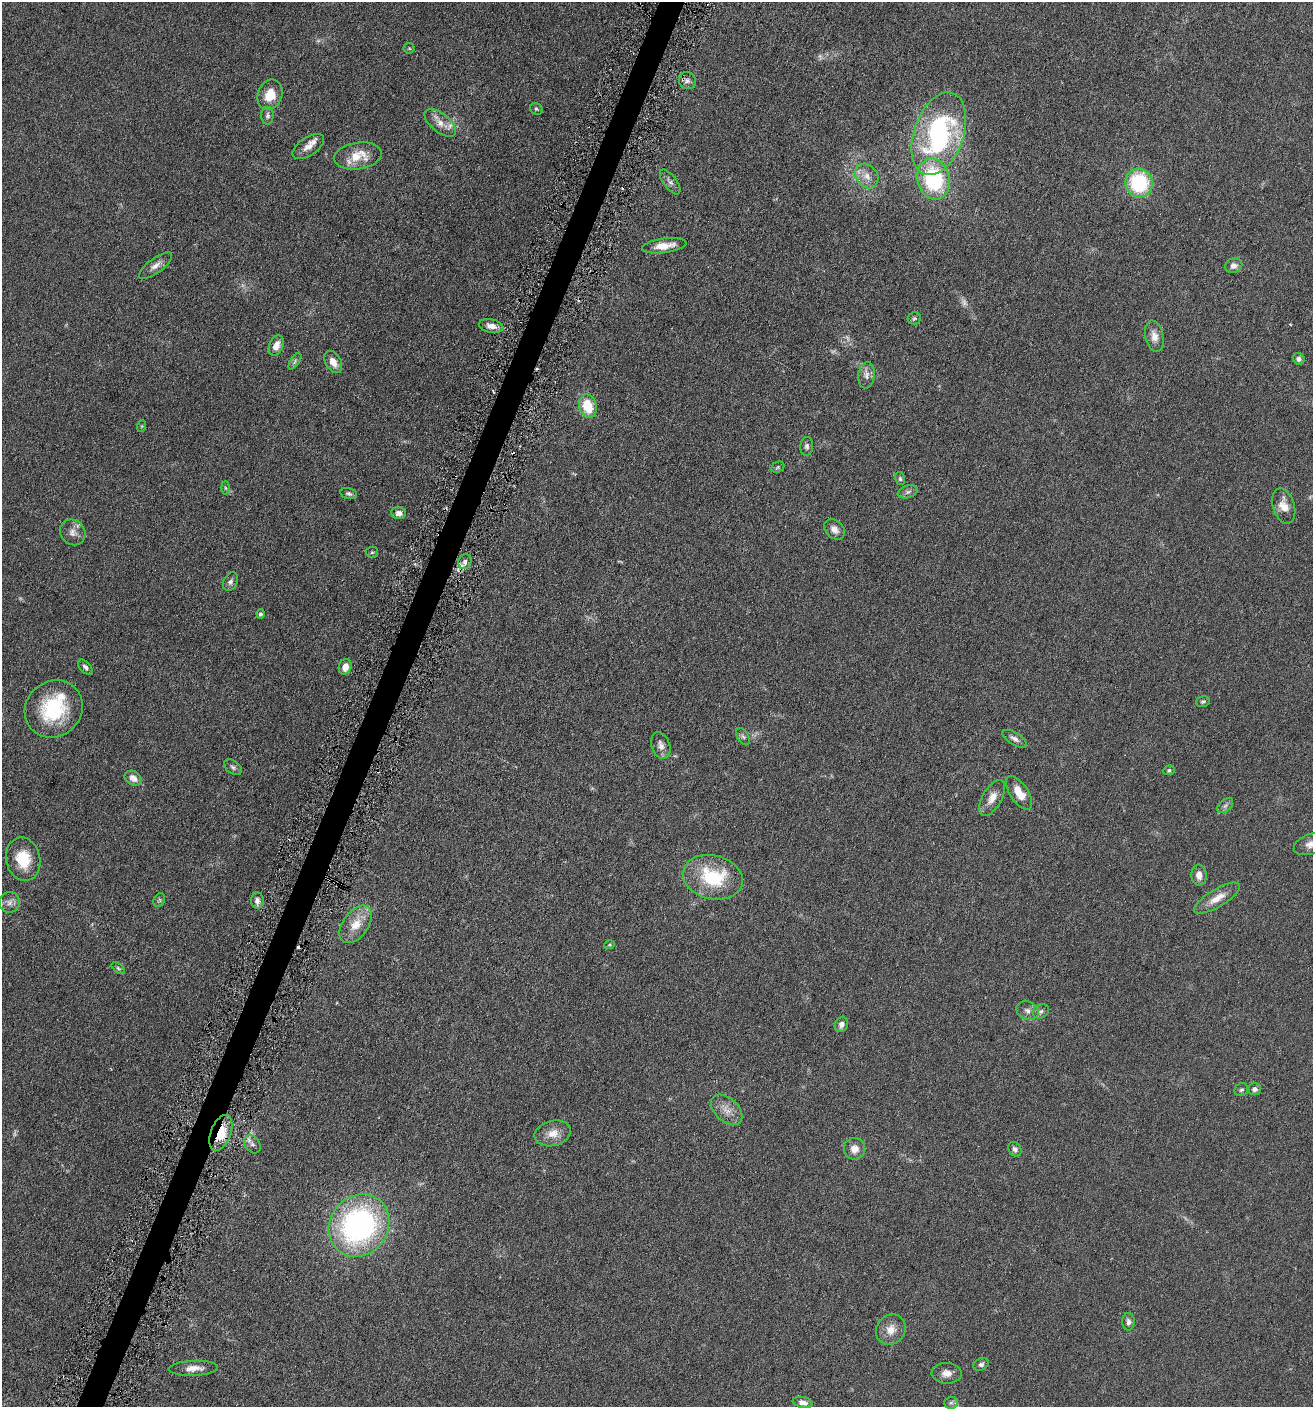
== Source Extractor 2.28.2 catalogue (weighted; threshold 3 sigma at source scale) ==
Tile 7 of 4 x 4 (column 3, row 2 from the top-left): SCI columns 2763-4073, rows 2825-4229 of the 5662 x 5646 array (HDU 1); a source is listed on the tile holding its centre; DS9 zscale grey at full resolution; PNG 1315 x 1409 px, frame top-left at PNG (2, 2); each listed source drawn as its Kron ellipse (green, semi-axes under 4 px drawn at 4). Shown black and unused: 2% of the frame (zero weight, under 3 of 6 exposures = <1% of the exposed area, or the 3 px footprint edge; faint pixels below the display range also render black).
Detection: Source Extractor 2.28.2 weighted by HDU 2 'WHT'; one run over the whole footprint, this tile lists its part. Background 0.0496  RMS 0.0059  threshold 0.0241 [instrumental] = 3 sigma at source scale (4.09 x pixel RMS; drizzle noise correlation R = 1.36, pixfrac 0.8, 0.05/0.05 arcsec/px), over >= 5 px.
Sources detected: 98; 7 too faint to see at this stretch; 5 cosmic-ray / hot-pixel residue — neither listed nor drawn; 3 inside a brighter listed object's ellipse — not listed separately; the other 83 listed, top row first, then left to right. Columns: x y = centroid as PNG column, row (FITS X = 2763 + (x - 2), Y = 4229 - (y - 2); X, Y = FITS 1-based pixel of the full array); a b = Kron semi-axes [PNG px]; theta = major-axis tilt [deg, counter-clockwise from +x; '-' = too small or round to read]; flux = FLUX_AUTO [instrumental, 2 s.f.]
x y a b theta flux
409 48 5 5 - 0.65
687 81 9 8 - 2.2
270 95 15 12 69 9.6
536 109 6 5 - 0.88
267 116 9 6 89 1.5
440 123 19 9 -38 4.9
939 134 43 25 71 88
308 146 18 9 33 4.2
358 156 24 13 9 11
867 176 13 10 -53 4.8
933 179 21 16 -76 47
670 182 15 6 -53 2.2
1139 183 14 13 - 38
664 246 22 7 7 6.9
155 266 20 7 37 3.5
1234 266 9 7 22 2.7
914 318 7 6 - 0.99
491 326 12 6 -12 3.6
1154 336 16 9 -77 4.5
276 345 11 7 69 4.8
1299 359 6 5 - 1.6
295 361 9 4 56 1.1
333 362 12 7 -60 4.7
866 375 13 8 83 3
588 406 12 8 -74 14
142 426 6 4 71 0.56
807 446 9 6 84 1.5
778 467 7 5 28 0.72
900 479 6 5 - 0.85
225 488 6 4 -88 0.84
908 492 10 6 18 1.7
349 493 8 5 -14 1.3
1284 506 18 10 -74 6.4
399 513 7 6 - 2.8
834 529 11 8 -46 3.5
73 532 13 12 - 3.9
372 552 6 5 - 0.83
465 561 7 6 - 1.7
230 582 10 7 63 1.8
260 614 4 4 - 1.2
85 667 9 5 -47 1.5
345 667 8 6 72 4.7
1203 702 7 5 16 1.1
54 709 30 27 41 36
743 736 9 5 -56 1.3
1015 739 13 6 -31 2.4
661 745 14 9 -70 3.5
233 767 10 6 -36 1.5
1169 770 6 4 25 0.79
133 778 9 6 -33 4.1
1019 793 19 9 -57 8.3
992 798 20 9 61 5.3
1225 806 9 5 41 1.5
1311 844 17 10 19 4
23 859 22 17 -78 15
1199 875 10 7 -87 3.6
713 877 30 22 -13 31
1217 898 26 9 31 6.8
159 900 7 5 62 0.96
257 900 8 6 -85 2
9 902 10 10 - 2.8
356 924 21 12 54 9.3
609 945 5 3 - 0.57
118 968 8 4 -36 0.79
1027 1011 11 9 -21 2.7
1041 1011 8 6 26 1.5
841 1024 8 6 62 2.3
1255 1089 6 5 - 2
1241 1090 7 6 - 0.94
727 1110 18 11 -42 5.6
221 1133 19 10 69 13
553 1133 18 12 14 6.3
252 1144 10 7 -51 2.1
855 1149 11 10 - 4.3
1015 1149 8 6 -55 1.7
359 1225 33 29 52 130
1128 1322 9 6 89 1.8
891 1330 16 14 51 6.2
981 1364 8 6 30 1.5
193 1368 25 7 2 5.1
947 1373 15 10 -3 4
803 1402 10 5 -13 2.7
951 1403 6 6 - 1.3
Overlapping masked pixels (flux is a lower limit): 1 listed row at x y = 221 1133
Isophote crosses this tile's border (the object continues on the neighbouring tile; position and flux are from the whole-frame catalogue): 1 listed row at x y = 1311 844